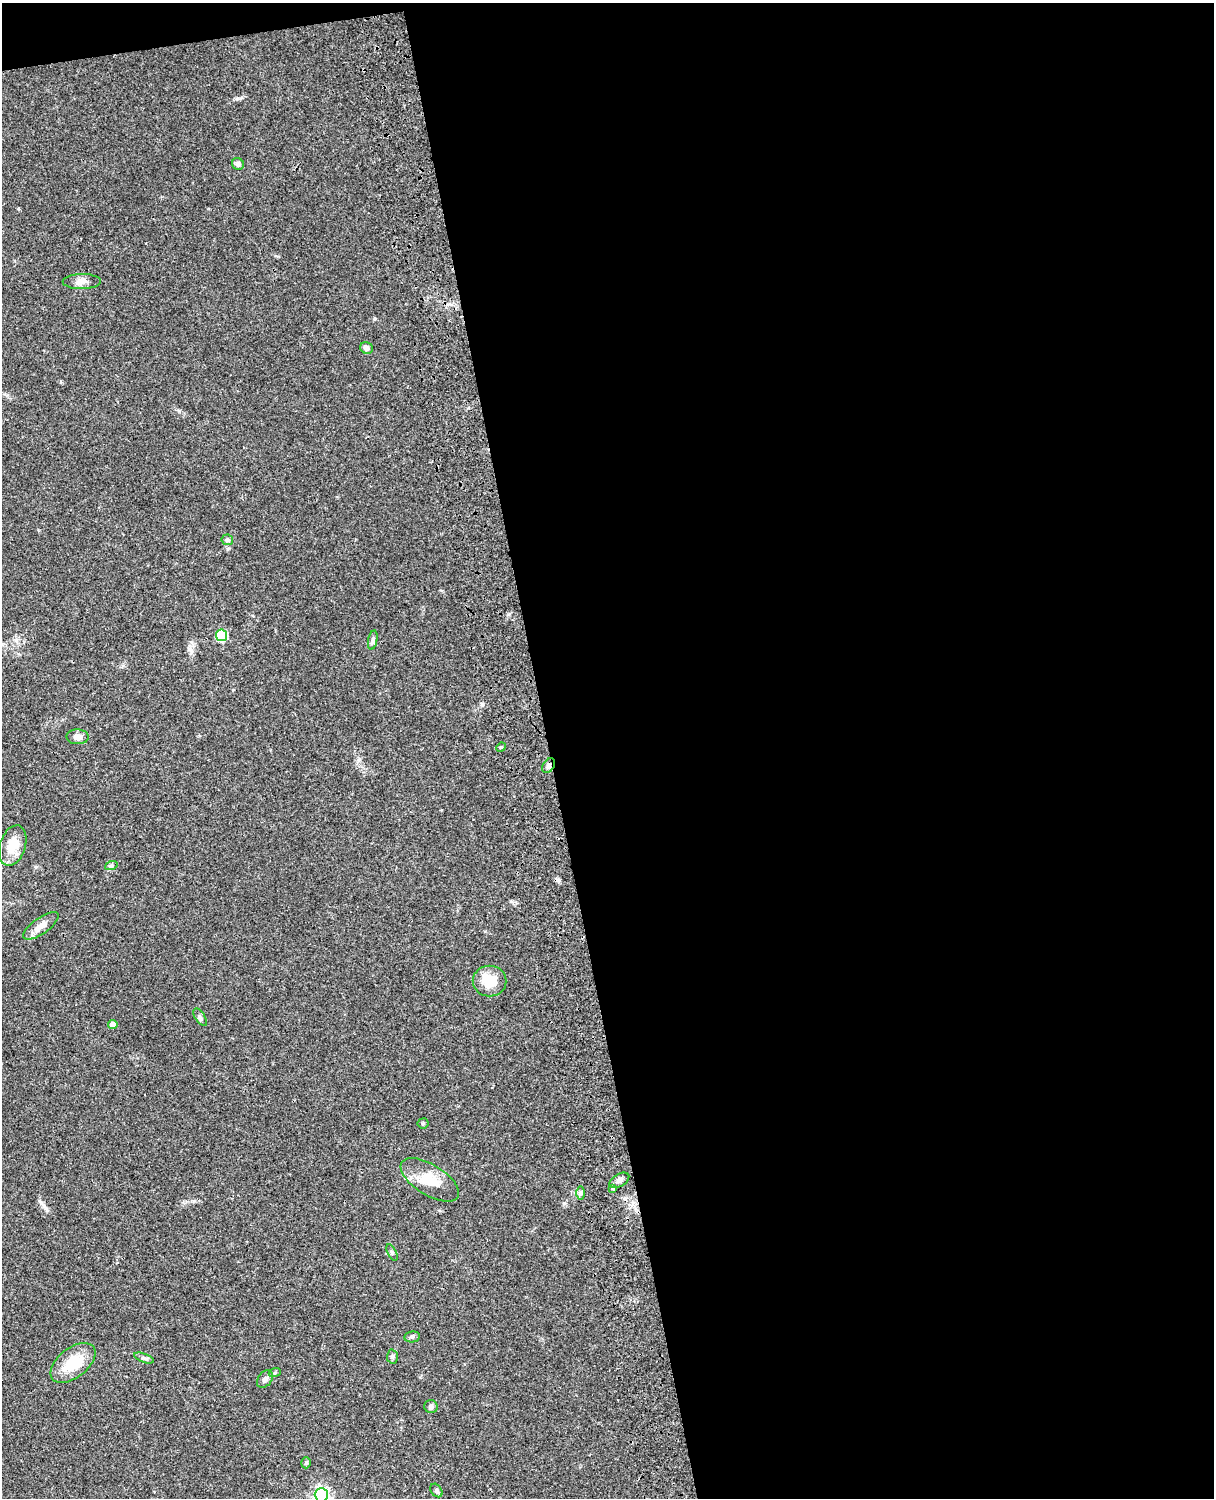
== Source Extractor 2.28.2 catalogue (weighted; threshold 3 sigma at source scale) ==
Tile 4 of 4 x 3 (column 4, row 1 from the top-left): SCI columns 3758-4969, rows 3269-4764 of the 5088 x 4928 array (HDU 1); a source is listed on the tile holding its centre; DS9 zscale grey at full resolution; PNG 1216 x 1500 px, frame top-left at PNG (2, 3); each listed source drawn as its Kron ellipse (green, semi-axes under 4 px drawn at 4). Shown black and unused: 56% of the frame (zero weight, under 3 of 4 exposures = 6% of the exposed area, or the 3 px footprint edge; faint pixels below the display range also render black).
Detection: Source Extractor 2.28.2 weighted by HDU 2 'WHT'; one run over the whole footprint, this tile lists its part. Background 0.0753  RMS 0.0058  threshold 0.026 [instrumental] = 3 sigma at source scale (4.5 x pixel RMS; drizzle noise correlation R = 1.50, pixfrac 1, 0.05/0.05 arcsec/px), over >= 5 px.
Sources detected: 32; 1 cosmic-ray / hot-pixel residue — neither listed nor drawn; the other 31 listed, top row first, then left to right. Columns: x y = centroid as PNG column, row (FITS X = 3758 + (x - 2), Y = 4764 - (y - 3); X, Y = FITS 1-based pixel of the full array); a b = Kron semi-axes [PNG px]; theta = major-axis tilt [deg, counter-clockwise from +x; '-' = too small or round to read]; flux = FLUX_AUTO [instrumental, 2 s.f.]
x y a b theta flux
238 164 6 5 - 1.7
82 281 19 7 1 3.6
366 348 6 5 - 2.3
227 540 6 5 - 1.2
221 635 5 5 - 38
373 640 10 4 79 1.2
77 737 11 7 -2 3.1
501 747 5 4 - 0.69
549 766 8 5 53 1.6
13 846 21 12 72 11
111 866 6 4 19 1
41 926 21 8 35 5
490 981 17 15 0 11
200 1017 10 5 -57 1.4
113 1024 5 4 - 3.2
423 1123 5 5 - 0.74
430 1180 33 15 -32 13
619 1180 11 6 31 2.2
612 1188 4 3 - 3
581 1193 6 4 90 1.2
392 1252 9 4 -64 0.9
412 1337 8 5 9 1.3
392 1357 7 5 89 1.2
144 1358 10 4 -20 1.4
73 1363 26 15 38 17
275 1372 6 4 21 0.73
265 1379 10 6 54 1.8
431 1407 7 6 - 1.4
306 1463 6 4 72 1.1
436 1490 7 5 -52 1.3
321 1495 7 6 - 140
Overlapping masked pixels (flux is a lower limit): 1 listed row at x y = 549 766
Isophote crosses this tile's border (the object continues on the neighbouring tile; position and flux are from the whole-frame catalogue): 1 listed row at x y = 321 1495
Unlisted compact peaks at least as high as the median listed source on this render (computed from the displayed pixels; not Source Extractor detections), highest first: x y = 482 704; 238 98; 194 1201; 179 411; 228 549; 36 867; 374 319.